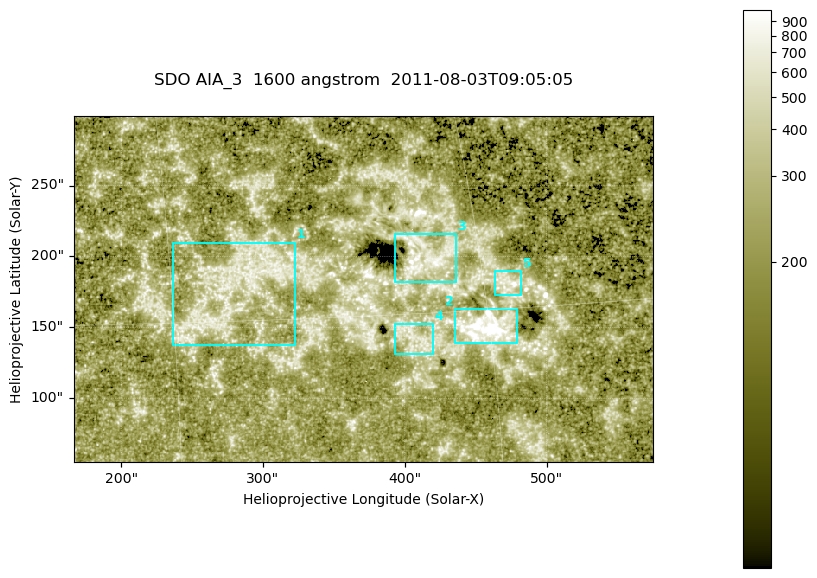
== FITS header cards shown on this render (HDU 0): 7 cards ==
TELESCOP= 'SDO     '           /
INSTRUME= 'AIA_3   '           /
WAVELNTH=                 1600 /
WAVEUNIT= 'angstrom'           /
DATE-OBS= '2011-08-03T09:05:05.121' /
CTYPE1  = 'HPLN-TAN'           /
CTYPE2  = 'HPLT-TAN'           /

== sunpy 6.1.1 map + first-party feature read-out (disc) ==
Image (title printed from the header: SDO AIA_3  1600 angstrom  2011-08-03T09:05:05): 670 x 401 px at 0.609 arcsec/px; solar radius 945 arcsec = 1552 px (partial field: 3.6% of the solar disc is inside the frame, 100% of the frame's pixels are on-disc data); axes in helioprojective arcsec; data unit not stated in the header (colour bar unlabelled)
Pointing: header CRPIX1/2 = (2047.81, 2050.03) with CRVAL1/2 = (0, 0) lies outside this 670 x 401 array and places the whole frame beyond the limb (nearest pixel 1.39 R_sun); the SolarSoft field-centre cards XCEN/YCEN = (370.7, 177.1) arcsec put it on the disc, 1923 arcsec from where CRPIX/CRVAL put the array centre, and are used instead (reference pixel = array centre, CRVAL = XCEN/YCEN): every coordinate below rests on XCEN/YCEN
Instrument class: DISC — disc imager (sunpy class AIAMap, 1600 A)
Bright regions (active regions / flare kernels): reference = the on-disc median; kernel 5 px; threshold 5 sigma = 339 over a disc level ~224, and >= 1.15x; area >= 268 px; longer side >= 5 px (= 3 arcsec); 5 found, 5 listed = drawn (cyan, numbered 1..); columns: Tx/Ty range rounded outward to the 2 arcsec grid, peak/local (2 s.f.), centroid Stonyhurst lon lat
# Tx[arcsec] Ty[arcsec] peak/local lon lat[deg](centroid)
1 236..324 138..210 3.6 +18 +16
2 434..480 138..164 12 +30 +14
3 392..436 182..216 5.2 +27 +17
4 392..420 130..154 3.2 +26 +14
5 462..482 172..190 5.8 +31 +16